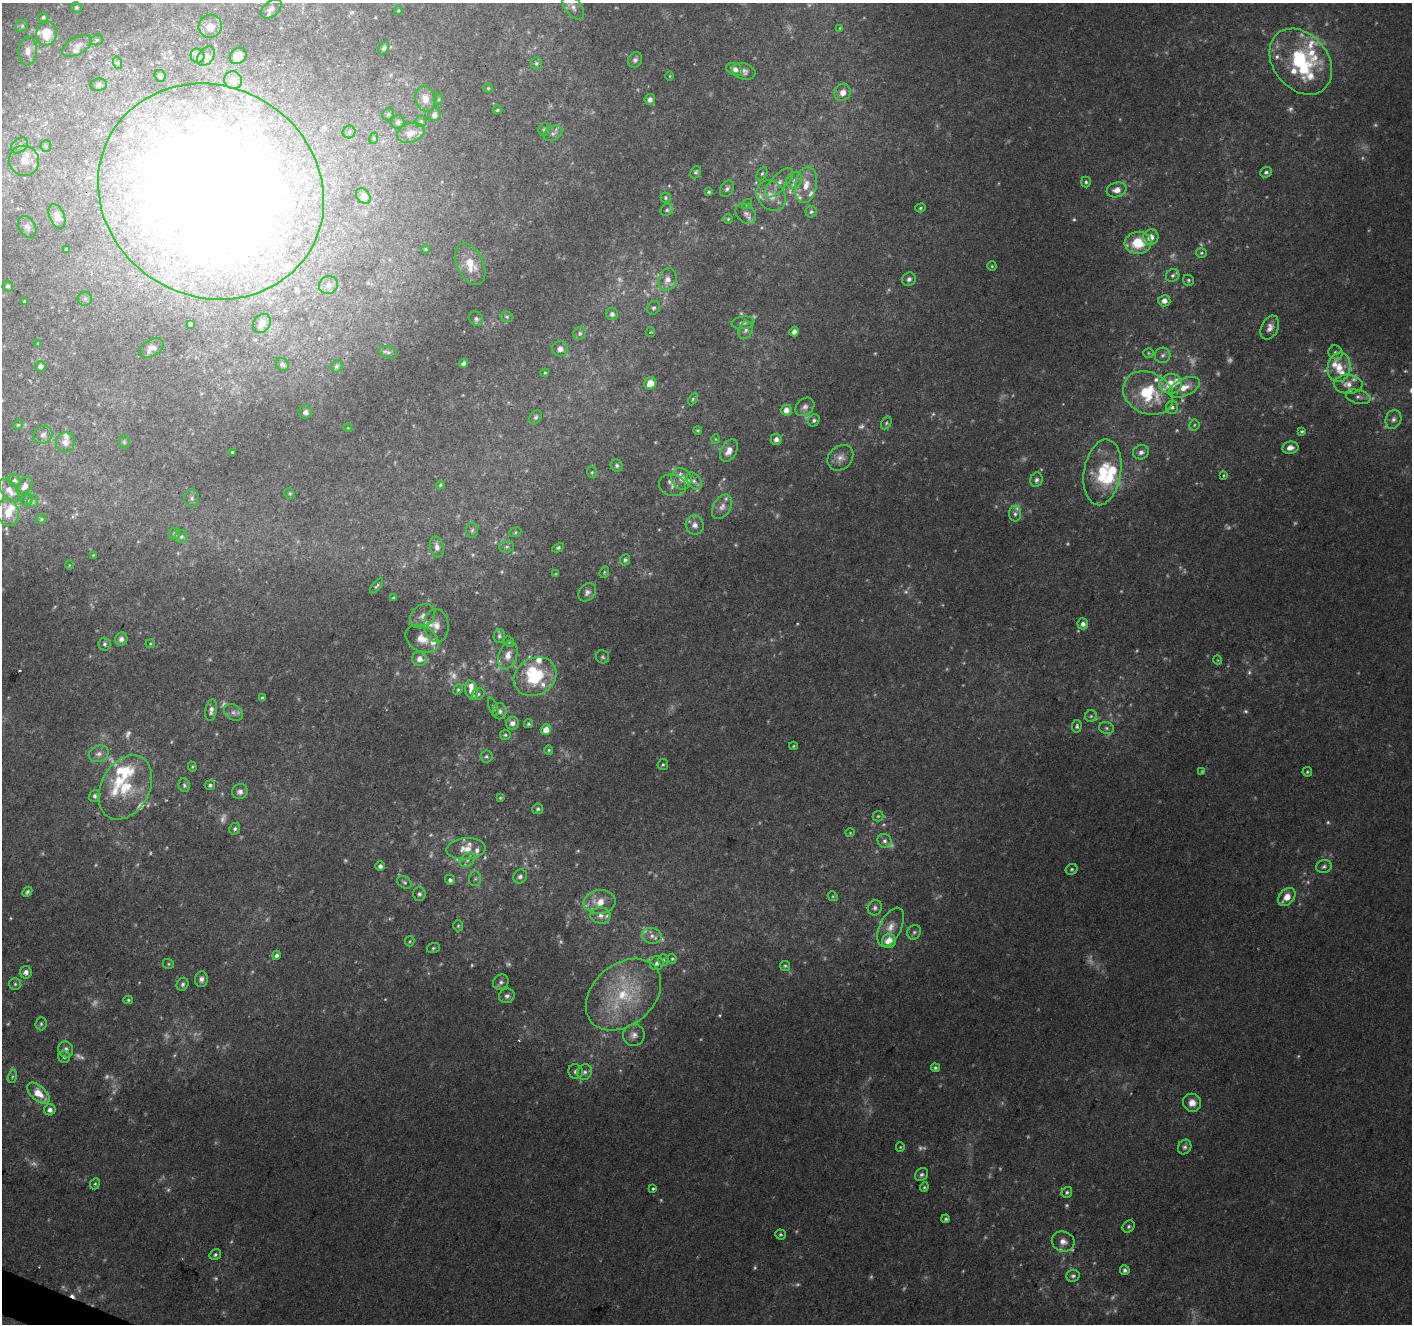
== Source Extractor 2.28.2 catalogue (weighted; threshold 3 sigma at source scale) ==
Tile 7 of 4 x 4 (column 3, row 2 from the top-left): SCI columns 2823-4232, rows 2852-4173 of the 5648 x 5767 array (HDU 1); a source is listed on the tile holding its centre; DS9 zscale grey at full resolution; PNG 1414 x 1326 px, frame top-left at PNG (2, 3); each listed source drawn as its Kron ellipse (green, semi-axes under 4 px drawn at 4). Shown black and unused: <1% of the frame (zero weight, under 2 of 3 exposures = <1% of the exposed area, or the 3 px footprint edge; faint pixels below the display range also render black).
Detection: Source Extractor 2.28.2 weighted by HDU 2 'WHT'; one run over the whole footprint, this tile lists its part. Background 0.0643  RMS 0.0076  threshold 0.0341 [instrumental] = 3 sigma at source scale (4.5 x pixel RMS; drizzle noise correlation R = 1.50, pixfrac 1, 0.0396/0.0396 arcsec/px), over >= 5 px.
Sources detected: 451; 119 too faint to see at this stretch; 2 cosmic-ray / hot-pixel residue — neither listed nor drawn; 47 inside a brighter listed object's ellipse — not listed separately; the other 283 listed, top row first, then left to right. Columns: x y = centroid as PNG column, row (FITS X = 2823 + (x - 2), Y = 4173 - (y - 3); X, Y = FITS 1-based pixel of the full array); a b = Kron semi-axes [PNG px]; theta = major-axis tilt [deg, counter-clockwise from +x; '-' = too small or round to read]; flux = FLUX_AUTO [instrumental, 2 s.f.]
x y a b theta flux
76 7 5 5 - 1.6
573 7 14 8 -53 5.1
271 9 12 7 41 4.7
398 11 4 3 - 0.85
43 17 5 4 - 1.5
22 26 6 6 - 1.6
210 26 12 11 - 8.4
840 28 4 3 - 0.71
46 34 12 10 79 18
97 40 6 5 - 1.4
77 46 16 8 28 5.4
384 48 6 4 61 1.5
28 51 14 9 86 7.4
197 56 7 6 - 5.1
206 56 11 7 52 4
238 56 9 7 39 7.2
635 60 8 6 56 2.5
1301 62 36 27 -50 77
118 63 6 4 -72 1.3
536 63 6 5 - 1.5
734 69 9 5 -25 5.2
744 71 12 8 -15 4
160 76 6 5 - 1.6
670 76 5 3 - 0.63
233 80 9 8 - 9.7
99 85 8 6 8 2.2
488 88 5 5 - 1
843 92 9 7 62 6.3
425 99 13 10 -77 7
439 99 6 3 72 0.86
650 99 5 5 - 3.6
497 110 5 4 - 1.3
388 114 6 5 - 1.5
434 115 6 6 - 3.5
421 121 6 5 - 1.7
398 122 7 6 - 2.5
544 129 6 5 - 1.5
349 132 6 6 - 1.9
411 133 14 9 18 8.1
553 133 10 7 27 3.2
374 138 6 4 72 0.89
19 145 9 6 39 3.1
46 146 6 5 - 1.5
24 161 15 15 - 11
696 172 6 5 - 1.5
1266 172 6 5 - 2
762 173 7 5 62 1.4
794 180 9 7 47 3.7
1086 182 5 5 - 1.5
779 183 19 8 46 6.9
806 185 18 11 81 12
727 189 9 6 57 2.5
1117 190 10 7 15 6.9
211 191 115 105 -31 1700
709 192 4 3 - 1.4
363 196 8 6 -54 3.9
771 196 16 13 -50 12
666 198 5 4 - 1.3
747 204 5 4 - 1.1
920 208 5 4 - 1.2
667 210 7 5 34 1.6
811 212 6 5 - 1.7
746 214 12 8 -44 4.5
57 216 13 7 -69 6.4
728 219 5 4 - 0.98
27 227 12 8 -59 3.5
1151 237 8 7 - 7.6
1138 243 13 11 6 26
67 249 3 3 - 1.3
425 249 4 4 - 0.81
1201 253 5 4 - 1.1
470 264 22 13 -65 17
992 266 5 4 - 0.97
1173 275 7 6 - 2.1
667 279 11 9 69 7.1
909 279 7 6 - 2.5
1188 280 6 5 - 1.4
328 285 9 9 - 5.8
8 286 5 5 - 2.4
85 299 7 7 - 2.2
25 301 3 3 - 0.95
1164 301 6 5 - 4.5
654 308 7 6 - 1.9
612 314 6 6 - 2.8
507 317 6 5 - 1.4
476 319 7 6 - 2.4
743 323 11 6 8 2.9
191 324 4 4 - 1.5
262 324 10 8 51 4.9
1270 328 12 8 65 5.2
746 330 9 6 68 2.8
650 332 5 4 - 0.96
794 332 5 4 - 3.9
580 333 7 6 - 2
38 343 4 2 - 0.62
152 348 13 8 32 5.4
560 349 8 7 - 3.9
388 352 9 6 -19 2.6
1148 353 5 5 - 1.1
1336 353 7 6 - 2.2
1163 355 8 7 - 2.7
463 363 5 4 - 2
282 364 7 5 -43 1.5
40 366 5 5 - 3.5
336 366 6 5 - 1.6
1339 367 15 11 79 12
545 373 4 4 - 0.84
650 383 6 6 - 8.8
1171 384 11 9 9 13
1348 384 14 9 -2 7.8
1184 387 16 8 24 10
1148 393 26 20 -27 45
1358 397 12 6 -13 3.7
693 399 6 4 62 1.2
805 407 10 8 41 3.6
1172 407 6 6 - 2.4
786 410 5 5 - 5.8
305 412 6 6 - 3
536 417 8 5 57 2.1
1393 419 9 7 69 4.4
814 420 6 5 - 2
886 423 7 4 60 1.4
18 425 5 4 - 0.9
1194 425 5 5 - 1.3
348 428 4 3 - 0.65
698 430 4 4 - 1.1
1302 431 4 3 - 1.1
43 435 10 8 31 3.7
715 439 5 3 - 0.67
776 439 6 5 - 3.7
65 442 10 9 - 5.5
124 442 6 5 - 1.5
1290 448 8 6 10 4.8
729 450 12 7 62 6.5
233 452 4 3 - 3.6
1141 452 8 7 - 3.5
840 458 14 11 44 6.6
617 465 6 5 - 2
592 472 6 4 -72 1.2
1102 472 33 18 81 40
1224 475 4 2 - 0.7
681 479 11 10 - 6.8
15 480 6 5 - 1.9
1036 480 7 6 - 2.6
694 481 9 6 -55 3.1
440 485 4 4 - 1
672 485 14 10 -14 5.2
25 486 10 7 55 4.7
9 490 13 7 -48 7.1
290 493 6 5 - 1.2
192 498 8 7 - 2.5
27 500 6 5 - 1.5
33 501 6 5 - 1.5
722 507 13 8 60 5.5
8 512 14 10 -80 11
1015 514 8 6 -88 2.2
41 519 5 4 - 1
695 525 9 8 - 5.1
472 530 7 6 - 2.1
515 532 6 5 - 1.2
175 534 6 5 - 1.8
181 537 6 6 - 2.1
437 547 10 6 -78 3.8
507 547 7 5 2 1.9
558 548 6 4 27 1.5
93 555 4 3 - 0.67
625 560 5 5 - 1.7
69 565 4 3 - 0.62
604 572 6 4 70 0.98
556 574 3 3 - 0.73
377 586 9 4 51 1.4
587 592 10 7 49 3.2
393 597 4 3 - 0.8
422 616 13 10 43 6.5
1083 624 5 5 - 3.4
436 625 16 12 -85 8.9
499 636 7 5 78 2
121 639 6 6 - 3.6
422 639 17 12 -28 11
509 642 5 5 - 1.3
105 644 6 6 - 2
150 644 4 4 - 0.82
508 655 14 9 71 7.7
602 657 7 6 - 1.7
420 659 7 7 - 6.1
1218 660 4 3 - 0.61
535 677 22 18 31 48
458 690 5 4 - 1.1
471 690 10 6 -76 8.1
478 694 7 5 39 1.7
262 698 3 3 - 1.6
493 707 10 4 -69 1.5
211 710 11 5 79 3.5
500 711 8 7 - 3.4
233 712 10 7 -31 3.5
1091 716 6 6 - 1.6
512 723 6 6 - 4.6
528 724 5 4 - 1.3
1077 726 6 4 85 1.6
1106 728 7 6 - 1.9
546 730 5 5 - 8.3
505 735 5 5 - 1.3
793 746 4 4 - 0.83
549 750 4 4 - 0.95
99 754 10 8 24 4.1
486 756 6 6 - 1.5
663 765 5 5 - 1.3
192 767 5 4 - 0.99
1202 771 4 3 - 0.89
1307 772 5 5 - 1.2
184 785 7 5 -68 1.7
210 785 5 5 - 1.7
125 787 34 24 62 37
240 792 8 7 - 4.1
95 796 6 5 - 2.1
500 798 4 3 - 0.89
538 809 5 5 - 1.5
878 816 5 5 - 1.2
235 829 6 5 - 2
850 833 4 4 - 0.75
885 841 7 6 - 2.8
466 849 19 10 5 11
468 860 8 6 43 2.9
380 866 5 5 - 2.2
1324 867 8 6 18 2.3
1072 869 6 5 - 1.4
520 876 7 6 - 2.8
475 879 7 6 - 1.8
450 880 5 5 - 2.2
404 882 8 5 -36 1.8
27 892 6 4 45 1.9
419 894 7 6 - 2.4
833 896 5 4 - 0.98
1287 897 10 7 47 9.7
599 902 16 12 5 13
875 908 8 7 - 2.6
600 915 10 8 -4 4.2
458 926 5 4 - 1.2
891 927 21 11 65 10
914 932 7 6 - 2.2
652 936 10 8 -17 4.3
410 941 5 4 - 1
889 941 7 7 - 13
433 948 6 5 - 1.3
277 955 5 4 - 2.3
672 959 5 4 - 1.1
663 960 6 5 - 1.4
657 963 7 6 - 2.6
168 964 6 4 -20 1.2
785 966 5 5 - 1.2
26 972 6 6 - 3.3
201 979 8 6 84 3.2
501 982 8 7 - 2.7
15 984 6 6 - 1.6
183 984 7 5 60 2
623 995 42 30 41 60
507 996 8 7 - 2.8
128 1000 5 4 - 1.1
41 1024 6 5 - 1.6
634 1035 11 11 - 5
66 1049 8 7 - 4
64 1057 6 6 - 1.9
935 1068 4 4 - 1.5
576 1072 7 7 - 2.9
584 1072 8 7 - 2.7
12 1076 7 4 71 1.3
38 1093 13 7 -42 16
1192 1103 9 8 - 6.9
50 1110 5 5 - 4.2
900 1147 5 4 - 0.88
1185 1147 7 6 - 2.3
921 1174 7 5 43 2.1
95 1184 6 4 66 1.2
924 1187 5 4 - 1
653 1189 3 3 - 2.5
1067 1192 6 5 - 1.4
946 1219 4 4 - 1.3
1129 1226 6 5 - 1.6
780 1234 5 5 - 1.3
1063 1242 11 10 - 6.1
215 1255 6 5 - 1.7
1125 1270 5 5 - 1.8
1073 1276 7 6 - 1.9
Overlapping masked pixels (flux is a lower limit): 1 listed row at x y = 211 191
Isophote crosses this tile's border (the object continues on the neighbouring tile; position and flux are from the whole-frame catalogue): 2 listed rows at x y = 573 7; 211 191